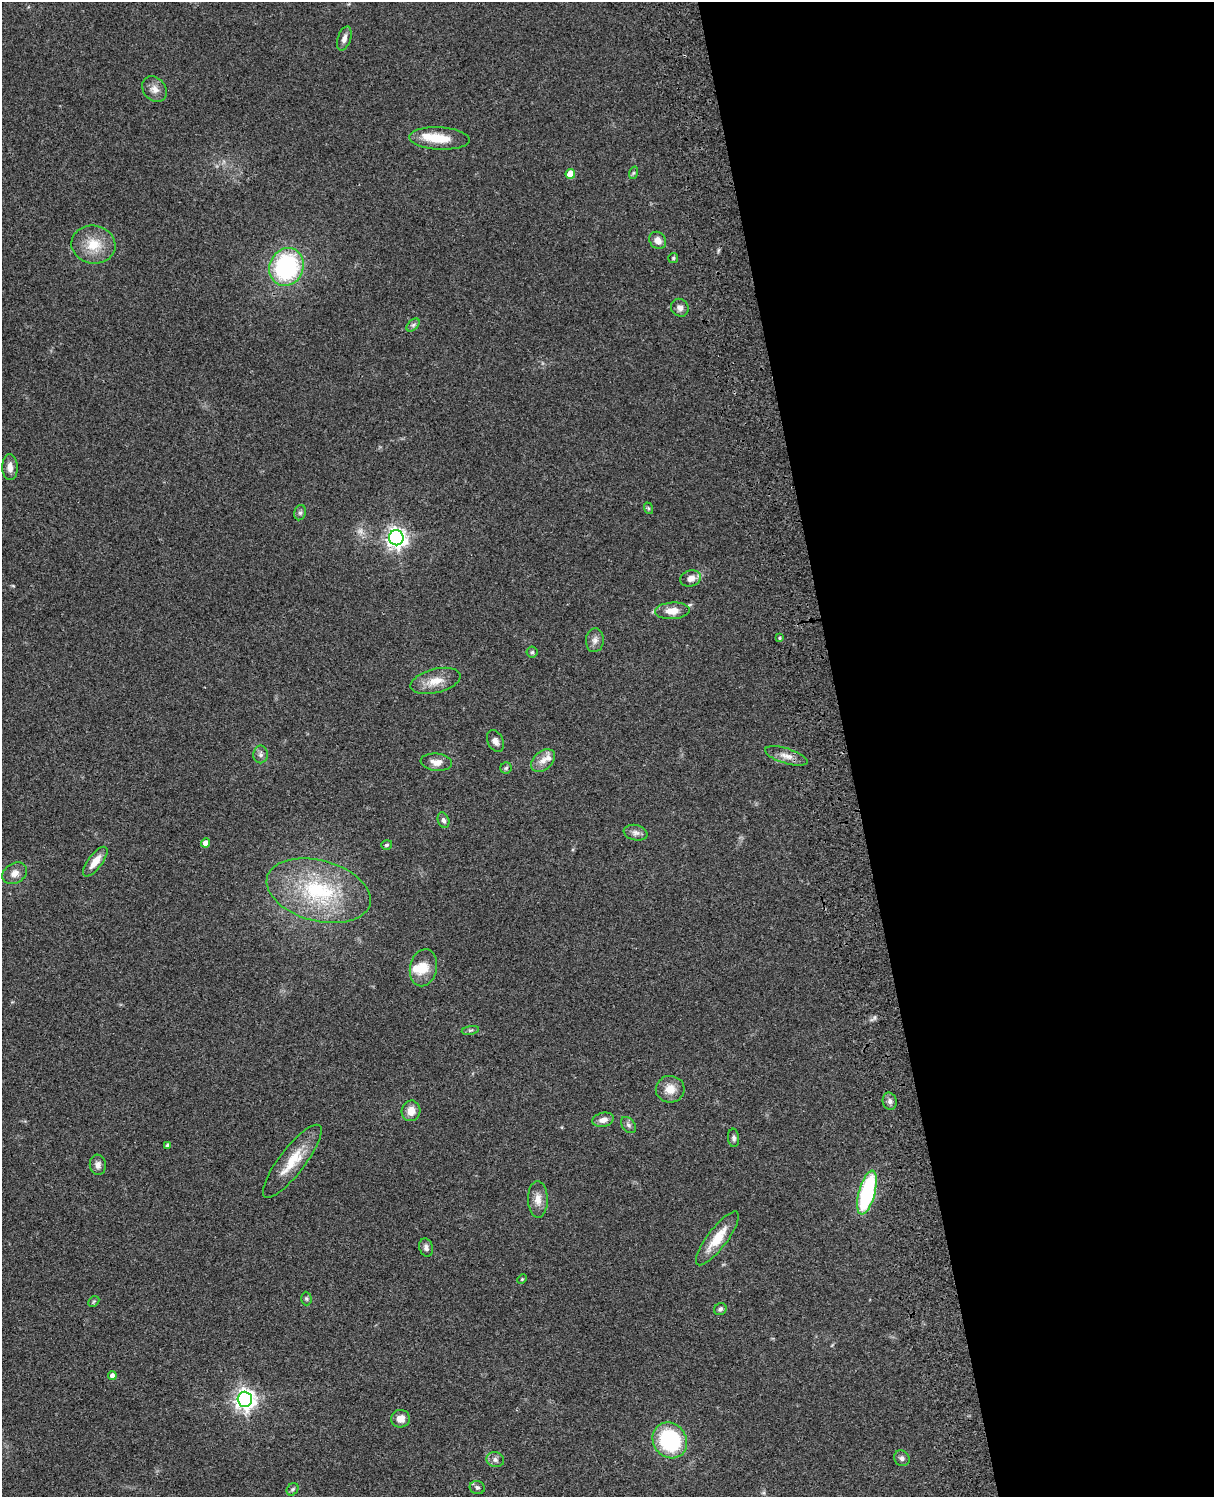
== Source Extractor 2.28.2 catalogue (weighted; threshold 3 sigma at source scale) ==
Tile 8 of 4 x 3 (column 4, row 2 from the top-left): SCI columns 3757-4968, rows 1773-3267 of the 5087 x 4926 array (HDU 1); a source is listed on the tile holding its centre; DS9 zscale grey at full resolution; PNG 1216 x 1499 px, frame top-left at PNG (2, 2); each listed source drawn as its Kron ellipse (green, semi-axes under 4 px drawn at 4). Shown black and unused: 30% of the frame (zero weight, under 3 of 4 exposures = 6% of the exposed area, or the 3 px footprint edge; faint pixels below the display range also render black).
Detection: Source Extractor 2.28.2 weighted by HDU 2 'WHT'; one run over the whole footprint, this tile lists its part. Background 0.0873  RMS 0.0061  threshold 0.0274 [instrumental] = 3 sigma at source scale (4.5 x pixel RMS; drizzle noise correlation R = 1.50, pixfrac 1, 0.05/0.05 arcsec/px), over >= 5 px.
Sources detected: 65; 1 too faint to see at this stretch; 1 inside a brighter object's white glare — neither listed nor drawn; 2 inside a brighter listed object's ellipse — not listed separately; the other 61 listed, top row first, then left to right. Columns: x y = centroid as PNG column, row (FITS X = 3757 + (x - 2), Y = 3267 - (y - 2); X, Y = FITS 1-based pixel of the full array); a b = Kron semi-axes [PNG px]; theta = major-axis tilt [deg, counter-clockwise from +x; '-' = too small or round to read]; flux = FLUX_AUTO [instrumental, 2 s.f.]
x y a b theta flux
344 38 12 6 71 3.1
155 89 14 11 -50 4.6
439 138 30 11 -3 15
633 173 6 4 71 0.91
570 174 5 5 - 8
658 240 9 8 - 4.4
93 245 22 19 -9 14
673 258 5 5 - 0.78
286 267 19 17 67 77
680 308 9 8 - 2.9
413 325 8 4 45 1.4
10 467 13 8 -88 4.1
648 508 6 4 -71 0.71
300 513 8 6 73 1.4
396 538 7 7 - 330
691 578 10 8 17 4.4
672 611 17 8 3 7.5
780 638 4 3 - 0.79
595 640 12 9 85 3.2
532 652 5 5 - 1.1
435 681 25 12 14 9.5
495 741 11 7 -64 2.9
261 754 9 7 82 2
786 756 22 7 -17 5.4
543 761 14 9 40 5
436 762 16 8 -6 4.6
506 768 6 5 - 1.1
443 820 8 5 -69 1.8
636 833 12 7 -11 2.7
206 843 4 4 - 3.8
387 845 5 4 - 0.96
95 862 18 7 53 7.6
15 873 13 10 31 4.5
319 891 53 30 -15 59
423 968 19 13 78 10
470 1030 9 4 9 1.1
670 1089 14 13 - 7.7
890 1101 8 7 - 2.4
411 1111 10 9 - 6
603 1120 11 7 13 3.7
628 1125 9 6 -52 1.7
734 1138 9 5 -86 1.8
168 1145 4 3 - 1.4
292 1161 45 13 52 17
98 1165 10 8 -83 2.9
867 1193 22 8 75 64
538 1199 18 10 -89 5.8
717 1238 33 10 53 15
426 1248 9 6 -74 2.2
522 1279 5 4 - 0.64
306 1299 7 5 -88 1.1
94 1301 6 4 44 0.84
720 1309 6 5 - 1.7
112 1376 4 4 - 2.9
245 1399 7 7 - 370
401 1419 9 9 - 4.9
670 1440 19 16 -53 55
902 1458 8 7 - 1.8
495 1460 9 7 -16 2.4
477 1487 7 6 - 1.8
292 1489 7 5 52 1.2